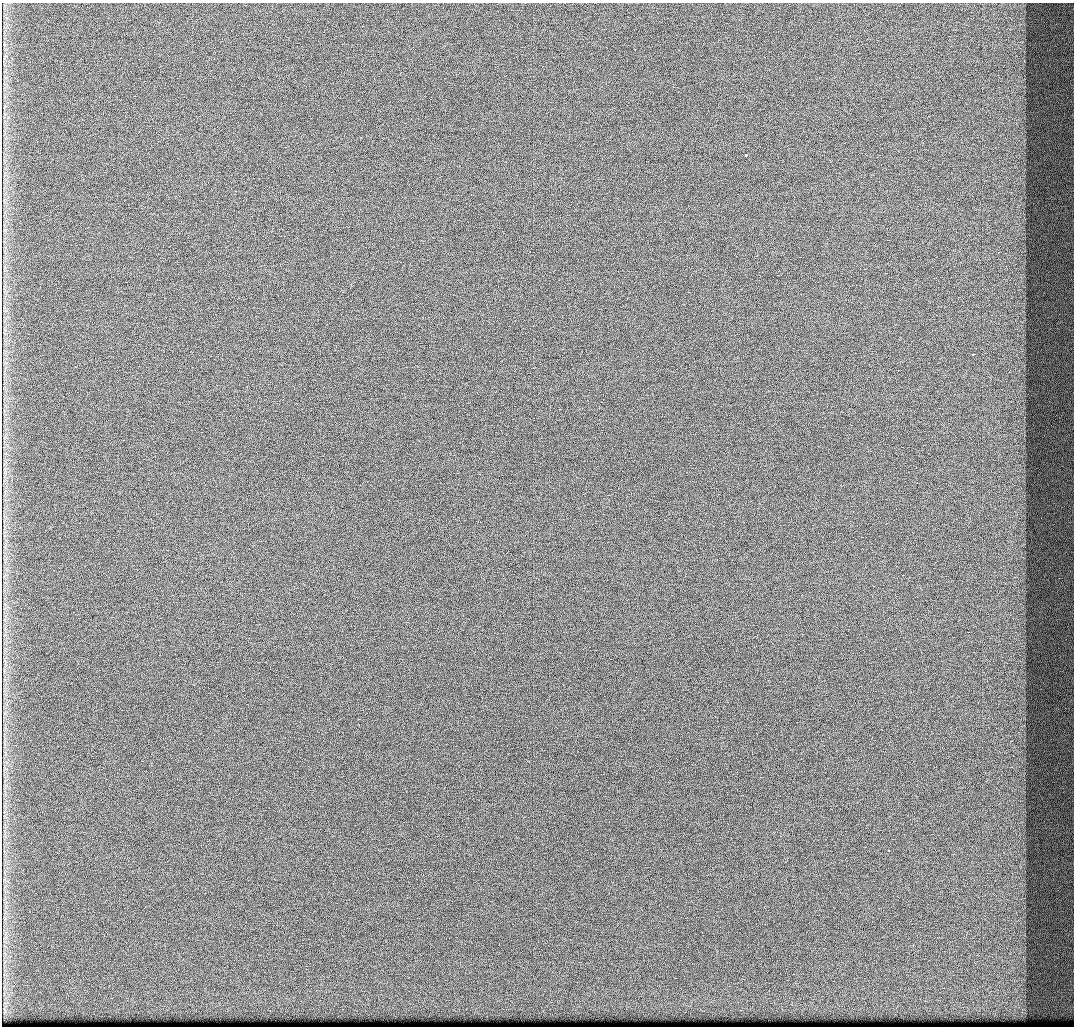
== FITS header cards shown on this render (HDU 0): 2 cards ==
NAXIS1  =                 1072 / Axis length
NAXIS2  =                 1024 / Axis length

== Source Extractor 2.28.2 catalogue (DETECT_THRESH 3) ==
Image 1072 x 1024 px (HDU 0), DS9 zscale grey, 1 PNG px = 1 image px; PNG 1076 x 1028 px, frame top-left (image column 1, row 1024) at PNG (2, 3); no overlay
Background 429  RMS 4.9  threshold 14.8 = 3 sigma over >= 5 px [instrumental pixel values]
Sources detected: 3; all 3 listed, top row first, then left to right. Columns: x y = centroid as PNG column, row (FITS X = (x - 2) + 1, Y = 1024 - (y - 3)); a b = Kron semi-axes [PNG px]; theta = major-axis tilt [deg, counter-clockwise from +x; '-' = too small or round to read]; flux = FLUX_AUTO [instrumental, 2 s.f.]
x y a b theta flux
746 155 3 3 - 3000
973 354 3 2 - 1300
888 851 3 2 - 1800